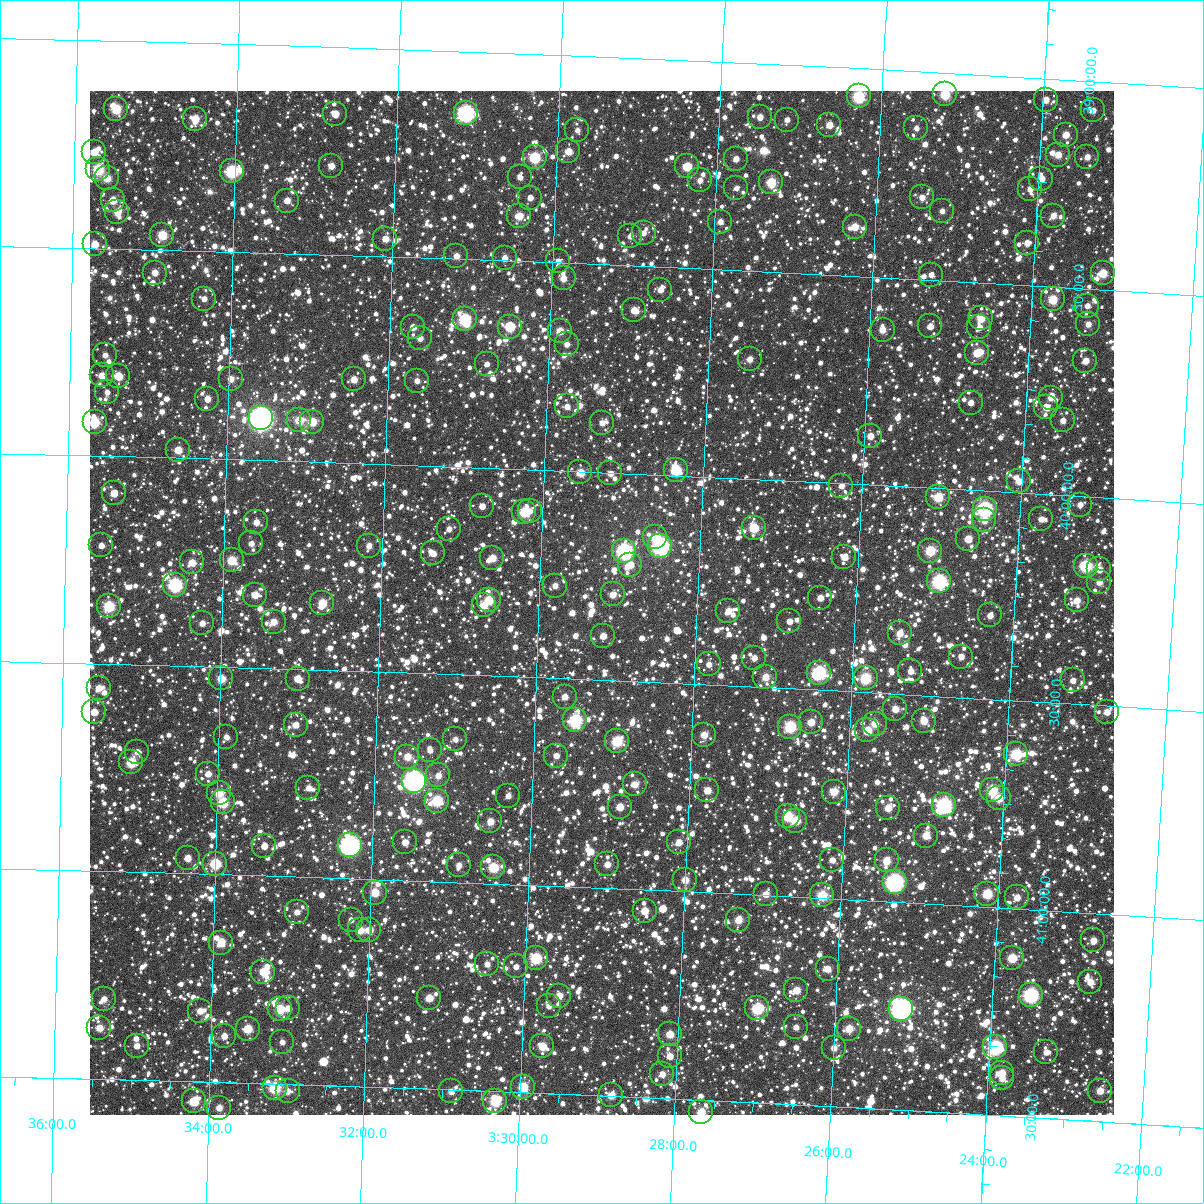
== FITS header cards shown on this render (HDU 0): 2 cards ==
NAXIS1  =                 1024
NAXIS2  =                 1024

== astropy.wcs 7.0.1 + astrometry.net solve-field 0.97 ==
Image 1024 x 1024 px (HDU 0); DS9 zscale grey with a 90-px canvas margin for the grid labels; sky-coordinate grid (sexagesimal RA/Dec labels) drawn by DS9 from the SOLVED WCS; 268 Tycho-2 reference stars matched to detected sources circled (green)
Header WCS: RA---TAN-SIP/DEC--TAN-SIP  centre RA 03:29:13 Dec +40:19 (52.30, +40.31 deg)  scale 8.67 arcsec/px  FOV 148.0' x 148.0'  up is +178 deg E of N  parity flipped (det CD > 0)
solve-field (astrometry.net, Tycho-2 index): VERIFIED the header's WCS against the Tycho-2 star catalogue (verified at 6 index scales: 21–268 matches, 0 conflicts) and refined it, rather than solving blind
Solved WCS: RA---TAN-SIP/DEC--TAN-SIP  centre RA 03:29:13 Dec +40:19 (52.30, +40.31 deg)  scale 8.67 arcsec/px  FOV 148.0' x 148.0'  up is +178 deg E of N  parity flipped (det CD > 0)
The solver's refit moves the header's centre by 0.058 arcsec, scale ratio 1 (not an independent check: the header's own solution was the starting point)
Tycho-2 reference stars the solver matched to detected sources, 268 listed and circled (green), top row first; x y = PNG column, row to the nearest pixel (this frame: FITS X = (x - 90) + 1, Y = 1024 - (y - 91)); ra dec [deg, ICRS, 3 dp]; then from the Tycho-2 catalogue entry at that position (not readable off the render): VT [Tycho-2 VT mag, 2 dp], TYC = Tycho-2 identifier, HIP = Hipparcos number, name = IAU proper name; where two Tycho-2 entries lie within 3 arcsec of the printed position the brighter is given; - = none
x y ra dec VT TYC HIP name
945 94 51.304 +39.051 9.34 2861-1611-1 15935 -
859 96 51.571 +39.067 8.65 2861-1459-1 16020 -
1046 100 50.992 +39.052 10.73 2861-1938-1 - -
116 109 53.873 +39.164 9.37 2862-1144-1 16750 -
1093 110 50.844 +39.070 11.37 2861-1363-1 - -
466 113 52.788 +39.148 7.35 2862-1153-1 16398 -
335 114 53.193 +39.161 10.82 2862-1036-1 - -
760 117 51.875 +39.128 11.11 2861-640-1 - -
195 119 53.627 +39.182 9.97 2862-1132-1 - -
787 120 51.790 +39.132 11.67 2861-688-1 - -
829 125 51.658 +39.139 10.88 2861-550-1 - -
916 128 51.388 +39.137 12.20 2861-658-1 - -
577 130 52.439 +39.179 11.81 2861-601-1 - -
1066 135 50.924 +39.133 10.72 2861-562-1 - -
568 151 52.465 +39.231 10.43 2861-463-1 - -
94 152 53.939 +39.269 10.11 2862-1078-1 - -
1058 155 50.943 +39.182 10.57 2861-436-1 - -
535 157 52.568 +39.248 8.85 2862-1575-1 - -
1087 157 50.853 +39.183 11.00 2861-553-1 - -
736 159 51.943 +39.231 11.36 2861-193-1 - -
331 166 53.200 +39.286 10.84 2862-43-1 - -
687 166 52.093 +39.255 9.73 2861-8-1 - -
98 169 53.925 +39.310 8.91 2862-35-1 16761 -
232 171 53.509 +39.306 8.24 2862-85-1 16636 -
520 177 52.611 +39.298 11.80 2862-6-1 - -
107 178 53.897 +39.331 10.07 2862-69-1 - -
1041 179 50.991 +39.242 11.08 2861-65-1 - -
700 180 52.052 +39.287 11.19 2861-47-1 - -
771 182 51.831 +39.283 9.54 2861-61-1 - -
736 188 51.937 +39.302 11.40 2861-22-1 - -
1030 189 51.024 +39.268 11.07 2861-6-1 - -
922 197 51.359 +39.302 11.43 2861-2-1 - -
530 198 52.577 +39.346 11.31 2862-71-1 - -
113 200 53.877 +39.383 10.17 2866-2207-1 - -
287 201 53.334 +39.373 11.11 2862-55-1 - -
942 211 51.294 +39.333 11.94 2861-73-1 - -
117 212 53.862 +39.412 10.28 2866-2035-1 - -
519 216 52.609 +39.390 10.17 2866-1952-1 - -
1053 216 50.947 +39.329 10.74 2861-63-1 - -
720 222 51.983 +39.384 11.19 2865-84-1 - -
855 227 51.564 +39.381 10.23 2865-130-1 - -
644 233 52.220 +39.419 11.84 2865-139-1 - -
162 235 53.720 +39.464 9.44 2866-2300-1 - -
630 236 52.261 +39.429 11.79 2865-109-1 - -
385 239 53.025 +39.457 10.84 2866-1886-1 - -
1027 243 51.025 +39.398 11.16 2865-108-1 - -
95 244 53.930 +39.491 10.36 2866-2248-1 - -
456 256 52.801 +39.493 10.88 2866-1978-1 - -
505 258 52.650 +39.493 11.39 2866-2024-1 - -
558 261 52.482 +39.496 11.39 2865-198-1 - -
155 273 53.741 +39.555 11.07 2866-1995-1 - -
1103 273 50.783 +39.461 9.72 2865-1891-1 - -
931 275 51.318 +39.487 12.07 2865-52-1 - -
564 278 52.463 +39.537 10.56 2865-103-1 - -
660 290 52.160 +39.554 11.17 2865-127-1 - -
204 299 53.584 +39.615 11.44 2866-2315-1 - -
1053 299 50.934 +39.530 9.65 2865-25-1 - -
1087 306 50.826 +39.541 11.52 2865-133-1 - -
634 310 52.239 +39.606 10.60 2865-188-1 - -
981 318 51.155 +39.585 10.06 2865-34-1 - -
465 319 52.767 +39.645 8.70 2866-2130-1 16388 -
1088 324 50.819 +39.585 10.95 2865-154-1 - -
930 326 51.311 +39.611 11.05 2865-111-1 - -
413 327 52.928 +39.667 10.87 2866-2235-1 - -
510 327 52.626 +39.658 10.74 2866-2269-1 16328 -
979 327 51.158 +39.607 11.81 2865-26-1 - -
883 330 51.460 +39.626 10.74 2865-15-1 - -
560 331 52.469 +39.664 10.20 2865-87-1 - -
420 338 52.905 +39.694 11.31 2866-2076-1 - -
567 344 52.446 +39.695 11.43 2865-50-1 - -
977 353 51.161 +39.669 10.11 2865-2-1 - -
105 355 53.889 +39.757 11.47 2866-1918-1 - -
750 359 51.871 +39.712 11.00 2865-160-1 - -
1085 361 50.822 +39.673 10.80 2865-89-1 - -
487 364 52.694 +39.750 11.59 2866-2212-1 - -
102 375 53.898 +39.806 10.61 2866-2157-1 - -
118 376 53.847 +39.806 10.50 2866-2147-1 - -
231 379 53.494 +39.806 11.36 2866-2135-1 - -
354 379 53.108 +39.798 10.83 2866-2149-1 - -
417 381 52.910 +39.796 11.23 2866-2144-1 - -
107 392 53.880 +39.846 11.54 2866-1904-1 - -
1051 398 50.923 +39.767 11.69 2865-1410-1 - -
207 399 53.565 +39.855 11.07 2866-75-1 - -
971 403 51.173 +39.790 11.07 2865-1499-1 - -
567 406 52.437 +39.845 11.49 2865-1518-1 - -
1046 407 50.935 +39.791 11.00 2865-1546-1 - -
261 418 53.396 +39.899 5.79 2866-2737-1 16591 -
299 420 53.275 +39.900 9.81 2866-311-1 - -
1063 420 50.882 +39.820 11.28 2865-1469-1 - -
95 422 53.917 +39.919 9.77 2866-350-1 - -
312 422 53.234 +39.903 9.92 2866-329-1 - -
602 423 52.325 +39.881 11.18 2865-1396-1 - -
870 436 51.481 +39.883 10.88 2865-1353-1 - -
178 450 53.653 +39.981 10.20 2866-551-1 - -
676 470 52.087 +39.986 8.96 2865-1168-1 - -
580 472 52.386 +40.002 10.01 2865-1190-1 - -
610 473 52.292 +40.001 11.35 2865-1196-1 - -
1019 481 51.008 +39.973 10.86 2865-1215-1 - -
841 486 51.565 +40.006 11.47 2865-1270-1 - -
114 493 53.852 +40.089 10.54 2866-361-1 - -
938 497 51.259 +40.021 9.65 2865-1325-1 - -
1080 505 50.812 +40.020 11.40 2865-1358-1 - -
482 506 52.692 +40.093 11.03 2866-285-1 - -
985 509 51.110 +40.044 7.51 2865-1379-1 15871 -
530 511 52.541 +40.100 11.92 2866-236-1 - -
524 512 52.559 +40.103 9.41 2866-228-1 - -
1041 519 50.932 +40.060 11.31 2865-1441-1 - -
984 520 51.109 +40.071 10.99 2865-1450-1 - -
256 522 53.401 +40.149 11.28 2866-126-1 - -
754 528 51.834 +40.117 9.42 2865-1503-1 - -
449 529 52.793 +40.150 11.26 2866-82-1 - -
655 537 52.142 +40.151 10.19 2865-1531-1 - -
968 539 51.157 +40.118 10.56 2865-1554-1 - -
251 543 53.415 +40.201 11.47 2866-319-1 - -
101 545 53.887 +40.215 11.22 2866-380-1 - -
369 546 53.044 +40.198 11.14 2866-337-1 - -
660 546 52.126 +40.171 7.14 2865-1421-1 16186 -
624 551 52.238 +40.186 7.44 2865-1370-1 16220 -
930 551 51.274 +40.151 9.32 2865-1413-1 - -
433 553 52.840 +40.211 11.41 2866-491-1 - -
844 557 51.544 +40.177 11.14 2865-1333-1 - -
492 558 52.653 +40.217 10.33 2866-560-1 - -
232 560 53.475 +40.243 9.66 2866-626-1 - -
192 562 53.601 +40.251 10.40 2866-675-1 - -
630 565 52.217 +40.220 10.46 2865-1199-1 - -
1086 566 50.782 +40.167 8.53 2865-1252-1 - -
1099 569 50.740 +40.173 10.59 2865-2133-1 - -
939 581 51.241 +40.223 8.22 2865-836-1 - -
1099 582 50.737 +40.204 10.96 2865-2327-1 - -
175 585 53.652 +40.305 7.85 2866-307-1 - -
555 586 52.452 +40.277 10.97 2865-938-1 - -
613 594 52.269 +40.293 10.96 2865-1028-1 - -
255 595 53.398 +40.324 10.38 2866-174-1 - -
820 598 51.614 +40.278 11.17 2865-1036-1 - -
489 600 52.659 +40.319 9.70 2866-134-1 16343 -
1077 600 50.804 +40.251 10.49 2865-1023-1 - -
322 603 53.184 +40.339 9.64 2866-85-1 - -
484 605 52.673 +40.331 10.99 2866-93-1 - -
109 606 53.859 +40.362 8.91 2866-736-1 - -
728 611 51.901 +40.320 10.73 2865-1158-1 - -
990 615 51.076 +40.299 10.94 2865-1152-1 - -
789 621 51.707 +40.338 11.37 2865-1084-1 - -
274 622 53.337 +40.388 10.51 2866-841-1 - -
202 623 53.562 +40.397 11.12 2866-870-1 - -
900 633 51.357 +40.353 10.64 2865-1027-1 - -
603 636 52.294 +40.393 10.91 2865-973-1 - -
961 657 51.159 +40.402 11.04 2865-873-1 - -
754 658 51.813 +40.430 11.51 2865-846-1 - -
709 664 51.956 +40.451 11.61 2865-765-1 - -
910 671 51.317 +40.443 11.27 2865-737-1 - -
819 673 51.606 +40.458 8.10 2865-759-1 - -
765 677 51.774 +40.475 10.26 2865-806-1 - -
221 678 53.498 +40.528 10.05 2866-1082-1 - -
866 678 51.458 +40.466 9.02 2865-800-1 - -
298 679 53.255 +40.523 10.70 2866-1094-1 - -
1073 680 50.802 +40.444 11.50 2865-790-1 - -
99 688 53.885 +40.558 10.52 2866-987-1 - -
565 697 52.407 +40.544 11.16 2865-962-1 - -
895 709 51.359 +40.536 10.79 2865-2518-1 - -
94 712 53.897 +40.617 10.44 2866-750-1 - -
1107 712 50.688 +40.515 10.50 2865-1844-1 - -
575 720 52.371 +40.600 8.26 2865-1118-1 - -
924 721 51.266 +40.561 10.30 2865-1079-1 - -
811 722 51.622 +40.578 10.27 2865-1103-1 - -
875 724 51.421 +40.574 10.49 2865-1109-1 - -
296 725 53.257 +40.634 10.92 2866-709-1 - -
790 727 51.689 +40.592 8.69 2865-1141-1 - -
867 730 51.443 +40.592 10.42 2865-1159-1 - -
704 735 51.961 +40.621 10.30 2865-1016-1 - -
226 737 53.476 +40.669 11.54 2866-1098-1 - -
455 739 52.749 +40.656 11.85 2866-1052-1 - -
617 741 52.235 +40.646 9.04 2865-898-1 - -
430 750 52.829 +40.685 11.40 2866-1211-1 - -
137 752 53.758 +40.710 11.49 2866-1157-1 - -
1016 754 50.968 +40.629 8.74 2865-736-1 - -
556 756 52.426 +40.686 11.20 2865-344-1 - -
407 757 52.899 +40.702 10.49 2866-1134-1 - -
131 762 53.776 +40.736 9.17 2866-995-1 - -
208 774 53.530 +40.758 11.17 2866-840-1 - -
438 775 52.799 +40.745 10.87 2866-874-1 - -
414 781 52.876 +40.760 6.52 2866-771-1 16425 -
635 784 52.173 +40.747 10.61 2865-667-1 - -
308 788 53.210 +40.785 11.44 2866-1293-1 - -
707 790 51.941 +40.754 10.56 2865-710-1 - -
992 790 51.037 +40.719 9.23 2865-676-1 - -
834 792 51.540 +40.743 10.13 2865-705-1 - -
219 793 53.494 +40.805 10.58 2866-1366-1 - -
508 796 52.574 +40.788 11.23 2866-1351-1 - -
999 798 51.015 +40.737 10.12 2865-718-1 - -
437 801 52.799 +40.806 9.04 2866-1405-1 - -
223 802 53.481 +40.827 9.19 2866-1462-1 - -
944 805 51.187 +40.761 7.92 2865-659-1 15895 -
620 807 52.218 +40.803 10.27 2865-605-1 - -
888 808 51.365 +40.775 10.40 2865-634-1 - -
788 816 51.683 +40.808 9.23 2865-533-1 - -
490 821 52.627 +40.851 10.52 2866-1633-1 - -
795 821 51.657 +40.817 9.98 2865-502-1 - -
926 836 51.240 +40.837 10.13 2865-415-1 - -
405 842 52.897 +40.908 10.81 2866-1844-1 - -
679 842 52.025 +40.882 10.89 2865-318-1 - -
350 845 53.073 +40.921 6.71 2866-1838-1 16487 -
264 846 53.345 +40.928 10.91 2866-1845-1 - -
188 858 53.588 +40.962 10.82 2866-1701-1 - -
832 860 51.534 +40.907 11.17 2865-337-1 - -
887 860 51.361 +40.901 10.42 2865-335-1 - -
215 864 53.500 +40.975 8.91 2866-1631-1 16632 -
607 864 52.250 +40.943 10.64 2865-432-1 - -
459 865 52.723 +40.959 11.18 2866-1658-1 - -
493 867 52.613 +40.962 9.25 2866-1638-1 - -
685 880 52.000 +40.972 10.34 2865-547-1 - -
895 882 51.331 +40.953 7.21 2865-544-1 15944 -
375 893 52.988 +41.032 9.83 2866-1343-1 - -
766 894 51.740 +40.998 10.82 2865-655-1 - -
987 894 51.034 +40.969 9.24 2865-620-1 - -
822 895 51.560 +40.994 9.17 2865-653-1 - -
1017 897 50.940 +40.974 10.66 2865-644-1 - -
645 911 52.125 +41.051 10.50 2865-563-1 - -
297 912 53.234 +41.085 11.27 2866-1692-1 - -
351 920 53.061 +41.100 11.37 2866-1840-1 - -
738 920 51.824 +41.062 10.23 2865-370-1 - -
360 930 53.030 +41.125 10.36 2866-1722-1 - -
369 930 53.001 +41.122 10.51 2866-1733-1 - -
1093 940 50.688 +41.066 10.67 2865-2198-1 - -
221 943 53.474 +41.164 9.97 2866-1519-1 - -
536 958 52.466 +41.176 8.90 2865-1727-1 - -
1012 958 50.944 +41.120 9.47 2865-1693-1 - -
487 964 52.620 +41.195 11.44 2866-1283-1 - -
516 966 52.528 +41.198 11.82 2866-5-1 - -
828 969 51.531 +41.170 10.74 2865-1758-1 - -
263 972 53.336 +41.231 10.05 2866-36-1 - -
1090 982 50.690 +41.166 10.70 2865-1717-1 - -
796 990 51.627 +41.225 10.43 2865-1668-1 - -
1031 995 50.877 +41.207 7.83 2865-1659-1 15791 -
559 996 52.386 +41.264 10.51 2869-118-1 - -
429 998 52.803 +41.281 10.24 2870-2549-1 - -
104 999 53.844 +41.307 10.95 2870-2592-1 - -
549 1006 52.417 +41.290 11.37 2869-62-1 - -
288 1008 53.253 +41.317 11.67 2870-2655-1 - -
757 1008 51.749 +41.273 8.52 2869-80-1 - -
280 1009 53.280 +41.320 9.40 2870-2660-1 - -
901 1009 51.289 +41.257 6.51 2869-3109-1 15925 -
200 1011 53.535 +41.330 10.78 2870-2694-1 - -
796 1027 51.623 +41.314 11.28 2869-35-1 - -
99 1028 53.857 +41.377 10.48 2870-2552-1 - -
248 1029 53.381 +41.370 9.84 2870-2561-1 - -
849 1029 51.452 +41.311 10.13 2869-38-1 - -
670 1034 52.026 +41.346 10.15 2869-97-1 - -
224 1036 53.455 +41.388 11.10 2870-2468-1 - -
282 1042 53.268 +41.399 11.47 2870-2406-1 - -
137 1046 53.735 +41.418 10.94 2870-2382-1 - -
542 1046 52.433 +41.387 10.15 2869-161-1 - -
995 1047 50.981 +41.337 8.02 2869-135-1 15831 -
834 1048 51.499 +41.359 10.72 2869-143-1 - -
1046 1052 50.818 +41.341 11.33 2869-156-1 - -
670 1056 52.023 +41.398 10.70 2869-194-1 - -
1002 1073 50.955 +41.397 10.45 2869-152-1 - -
662 1074 52.045 +41.442 10.91 2869-56-1 - -
1002 1078 50.954 +41.411 11.36 2869-70-1 - -
523 1087 52.490 +41.487 9.33 2869-258-1 - -
275 1088 53.288 +41.510 8.74 2870-2335-1 - -
288 1091 53.246 +41.517 10.80 2870-2190-1 - -
451 1091 52.721 +41.504 11.13 2870-2149-1 - -
1100 1091 50.638 +41.426 10.34 2869-2794-1 - -
611 1095 52.206 +41.498 10.32 2869-328-1 - -
194 1101 53.547 +41.548 9.38 2870-2083-1 - -
495 1101 52.578 +41.524 9.04 2870-2303-1 16317 -
219 1108 53.465 +41.562 10.64 2870-2003-1 - -
701 1112 51.914 +41.529 9.81 2869-405-1 - -